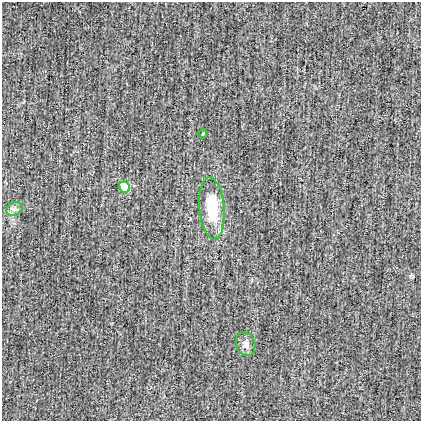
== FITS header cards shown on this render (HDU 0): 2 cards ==
NAXIS1  =                  419
NAXIS2  =                  419

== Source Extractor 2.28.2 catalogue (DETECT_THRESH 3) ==
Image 419 x 419 px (HDU 0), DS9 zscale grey, 1 PNG px = 1 image px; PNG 423 x 423 px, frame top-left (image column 1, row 419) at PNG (2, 2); each listed source drawn as its Kron ellipse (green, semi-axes under 4 px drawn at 4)
Background 1.52e-04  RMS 0.035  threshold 0.105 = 3 sigma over >= 5 px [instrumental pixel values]
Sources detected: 5; all 5 listed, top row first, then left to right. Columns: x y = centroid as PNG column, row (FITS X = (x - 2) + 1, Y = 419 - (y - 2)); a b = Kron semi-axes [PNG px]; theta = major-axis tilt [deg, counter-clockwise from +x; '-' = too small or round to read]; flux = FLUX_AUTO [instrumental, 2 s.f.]
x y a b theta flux
203 134 5 3 - 2.4
124 187 6 5 - 54
212 208 31 12 -85 100
14 209 9 6 20 8.5
246 344 12 9 -69 15